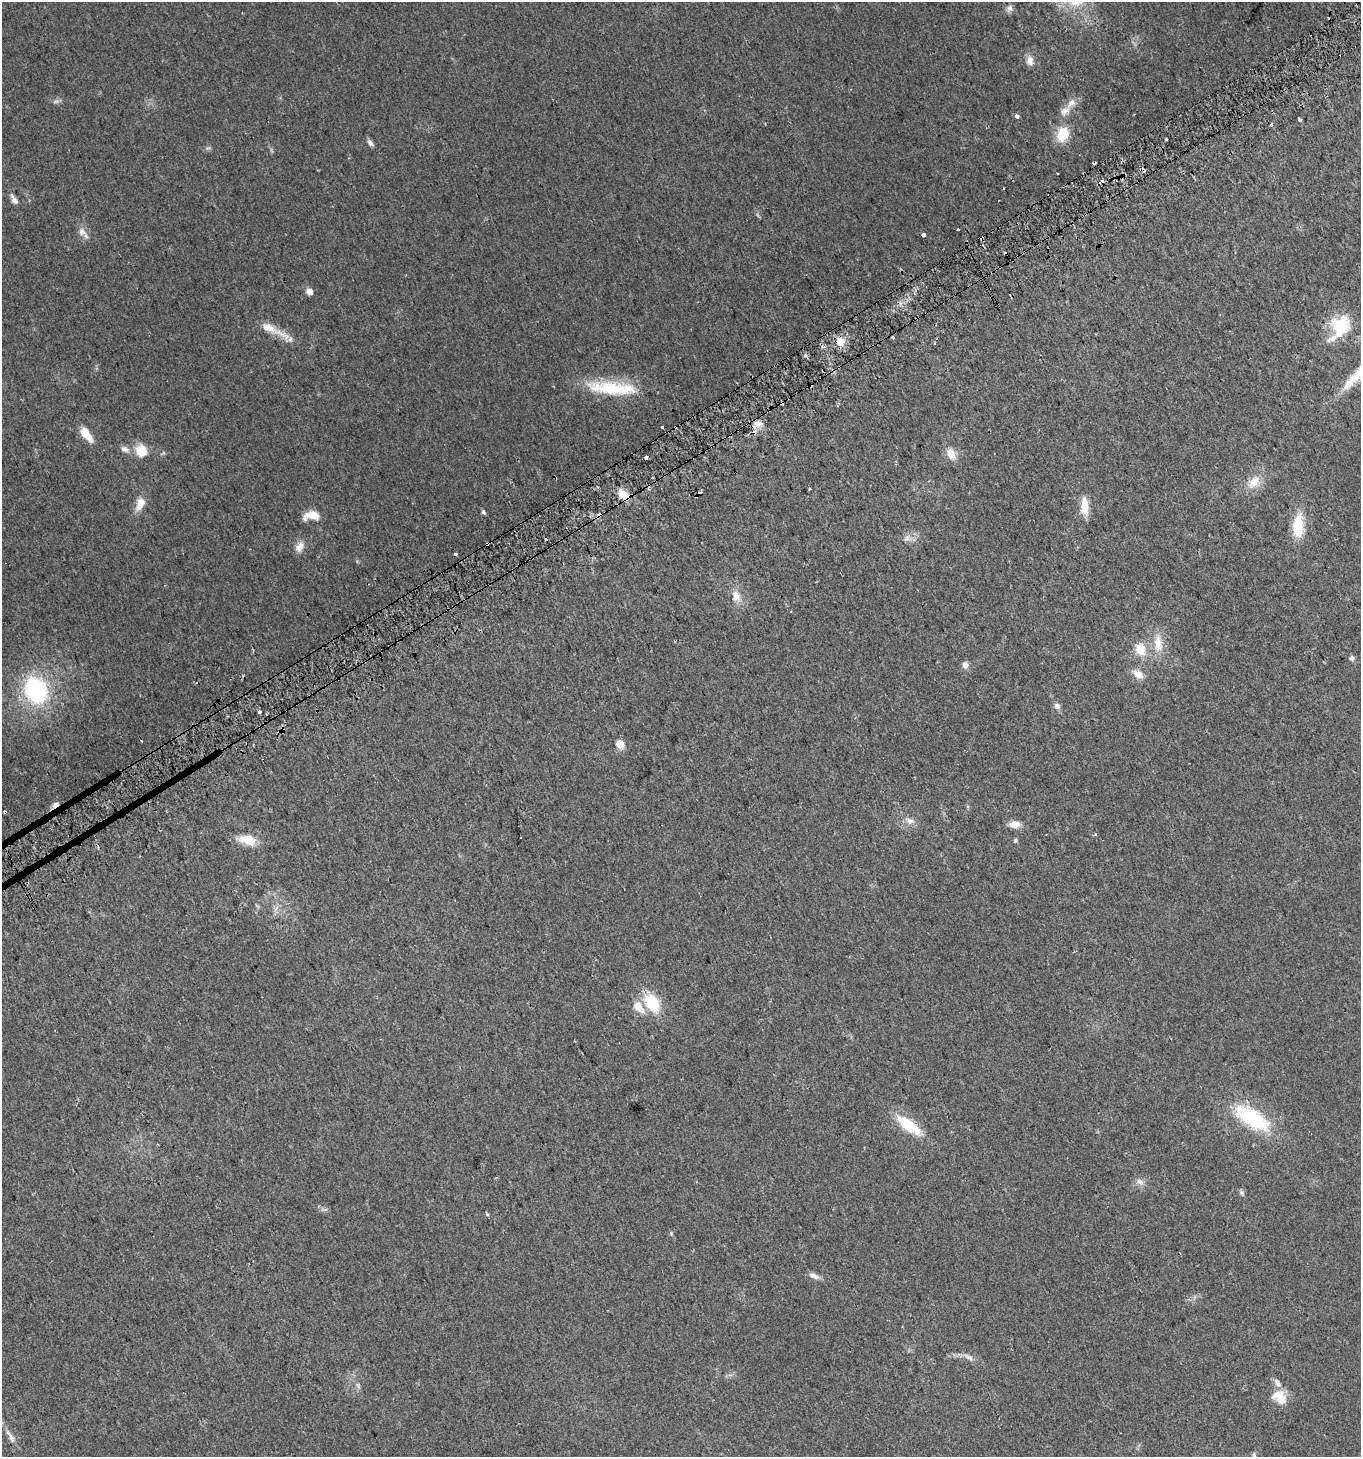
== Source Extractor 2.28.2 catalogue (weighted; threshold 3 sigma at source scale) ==
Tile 10 of 4 x 4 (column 2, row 3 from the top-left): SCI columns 1485-2843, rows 1488-2942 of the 5747 x 5880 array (HDU 1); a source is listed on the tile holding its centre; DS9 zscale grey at full resolution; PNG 1363 x 1459 px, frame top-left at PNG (2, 2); no overlay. Shown black and unused: <1% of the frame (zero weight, under 2 of 3 exposures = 2% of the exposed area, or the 3 px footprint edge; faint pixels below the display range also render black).
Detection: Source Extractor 2.28.2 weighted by HDU 2 'WHT'; one run over the whole footprint, this tile lists its part. Background 0.0449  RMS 0.008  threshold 0.036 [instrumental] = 3 sigma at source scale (4.5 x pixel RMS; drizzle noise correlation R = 1.50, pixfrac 1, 0.0396/0.0396 arcsec/px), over >= 5 px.
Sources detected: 90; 14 cosmic-ray / hot-pixel residue — not listed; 5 inside a brighter listed object's ellipse — not listed separately; the other 71 listed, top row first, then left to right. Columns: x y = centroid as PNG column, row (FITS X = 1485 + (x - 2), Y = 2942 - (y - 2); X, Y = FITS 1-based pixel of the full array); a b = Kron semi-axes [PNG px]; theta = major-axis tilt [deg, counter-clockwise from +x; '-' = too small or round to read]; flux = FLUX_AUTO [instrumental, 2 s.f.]
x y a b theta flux
1009 8 10 7 72 3
1030 60 13 9 -89 5.2
56 101 10 5 18 2.1
1071 103 17 10 48 6.8
1017 116 4 3 - 16
1300 120 3 3 - 3.4
1271 124 3 3 - 6.8
1063 134 16 13 72 19
370 143 9 5 -48 3
208 148 8 3 30 1.3
1101 181 5 3 - 39
14 199 14 6 -62 3.9
957 229 3 3 - 5
82 232 13 10 -57 5.5
924 235 3 3 - 68
309 292 6 5 - 6
1340 326 27 23 64 31
273 330 49 9 -27 16
840 341 13 11 -62 8.5
1349 383 18 10 63 9.1
611 389 49 19 -10 44
758 424 14 9 14 6.1
676 426 3 3 - 4.5
662 427 4 3 - 7.7
86 434 18 8 -53 14
125 449 14 8 -24 4.3
141 451 6 6 - 66
951 454 17 10 -62 8.2
646 457 3 3 - 10
1254 482 20 14 40 13
809 489 5 3 - 0.63
623 495 15 8 -33 12
140 504 17 9 66 10
1085 506 23 9 -87 12
483 512 6 5 - 1.6
312 515 16 8 4 13
1298 526 26 12 85 26
907 538 11 8 41 4.3
545 540 3 3 - 3.3
299 547 15 10 59 6.1
736 596 17 10 -66 9.3
791 611 3 3 - 0.68
1158 643 25 11 -86 14
1140 649 15 12 -68 14
1352 658 7 6 - 2.2
965 665 9 7 88 3.6
1138 674 16 10 -34 7.2
36 690 31 24 -69 86
1057 706 8 7 - 3.3
259 711 3 3 - 3.1
267 714 3 2 - 1.4
620 744 5 5 - 18
55 805 11 5 34 3.4
5 812 4 3 - 2.6
910 821 13 8 -15 5.1
1015 824 13 8 -2 7.1
1095 834 4 3 - 0.68
247 840 20 10 -13 17
1016 841 5 5 - 1.3
276 908 10 4 49 2.7
652 1003 25 14 -59 30
1252 1118 41 18 -33 64
908 1125 32 11 -37 31
1140 1182 11 6 -32 3.6
1241 1193 8 6 -42 1.7
325 1210 7 4 0 1.7
814 1276 15 6 -21 4.1
968 1357 16 6 -32 4.3
1279 1397 22 15 -41 14
11 1437 23 7 -58 5.9
1254 1455 7 5 82 1.4
Overlapping masked pixels (flux is a lower limit): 4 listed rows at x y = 676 426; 623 495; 55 805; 5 812
Unlisted compact peaks at least as high as the median listed source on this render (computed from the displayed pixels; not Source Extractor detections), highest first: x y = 1166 139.